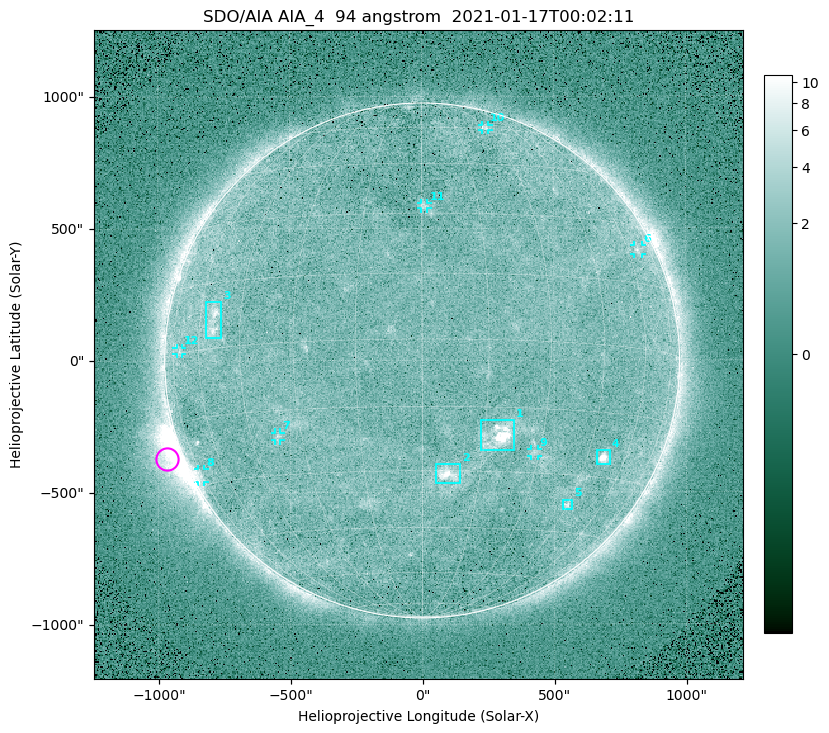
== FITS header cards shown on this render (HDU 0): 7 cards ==
TELESCOP= 'SDO/AIA '
INSTRUME= 'AIA_4   '
WAVELNTH=                   94
WAVEUNIT= 'angstrom'
DATE-OBS= '2021-01-17T00:02:11.12'
CTYPE1  = 'HPLN-TAN'
CTYPE2  = 'HPLT-TAN'

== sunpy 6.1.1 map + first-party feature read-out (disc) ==
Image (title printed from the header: SDO/AIA AIA_4  94 angstrom  2021-01-17T00:02:11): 512 x 512 px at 4.8 arcsec/px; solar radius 976 arcsec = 203 px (full disc in frame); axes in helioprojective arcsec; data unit not stated in the header (colour bar unlabelled)
Orientation: roll -0.138 deg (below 1 deg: not rotated)
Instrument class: DISC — disc imager (sunpy class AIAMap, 94 A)
Bright regions (active regions / flare kernels): reference = the median radial profile (limb darkening/brightening removed); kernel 5 px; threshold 5 sigma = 1.91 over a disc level ~1.66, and >= 1.15x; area >= 9 px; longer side >= 5 px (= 24 arcsec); searched inside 0.97 R_sun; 12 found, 12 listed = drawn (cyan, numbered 1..; 7 of them under ~33 arcsec drawn as corner ticks so the feature stays visible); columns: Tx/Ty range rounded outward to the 10 arcsec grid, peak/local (2 s.f.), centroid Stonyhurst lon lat
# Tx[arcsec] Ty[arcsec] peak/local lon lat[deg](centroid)
1 220..350 -340..-220 13 +18 -22
2 50..150 -470..-390 6 +7 -31
3 -820..-760 90..230 4.5 -54 +6
4 660..710 -400..-340 8.4 +51 -25
5 530..570 -570..-530 3.5 +45 -37
6 800..840 400..440 2.7 +66 +24
7 -560..-530 -300..-270 2.8 -37 -21
8 -850..-820 -460..-410 2.7 -75 -28
9 410..440 -360..-330 2.5 +29 -25
10 230..260 870..890 2.5 +30 +60
11 -10..20 570..600 2.5 +1 +32
12 -930..-910 20..50 2.2 -70 +1
Off-limb structures (1.02-1.3 R_sun): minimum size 50 px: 3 found; the strongest spans PA ~95..130 deg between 1.02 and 1.21 R_sun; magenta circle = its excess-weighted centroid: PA ~110 deg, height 1.06 R_sun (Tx ~-970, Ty ~-370 arcsec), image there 5.4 x the reference